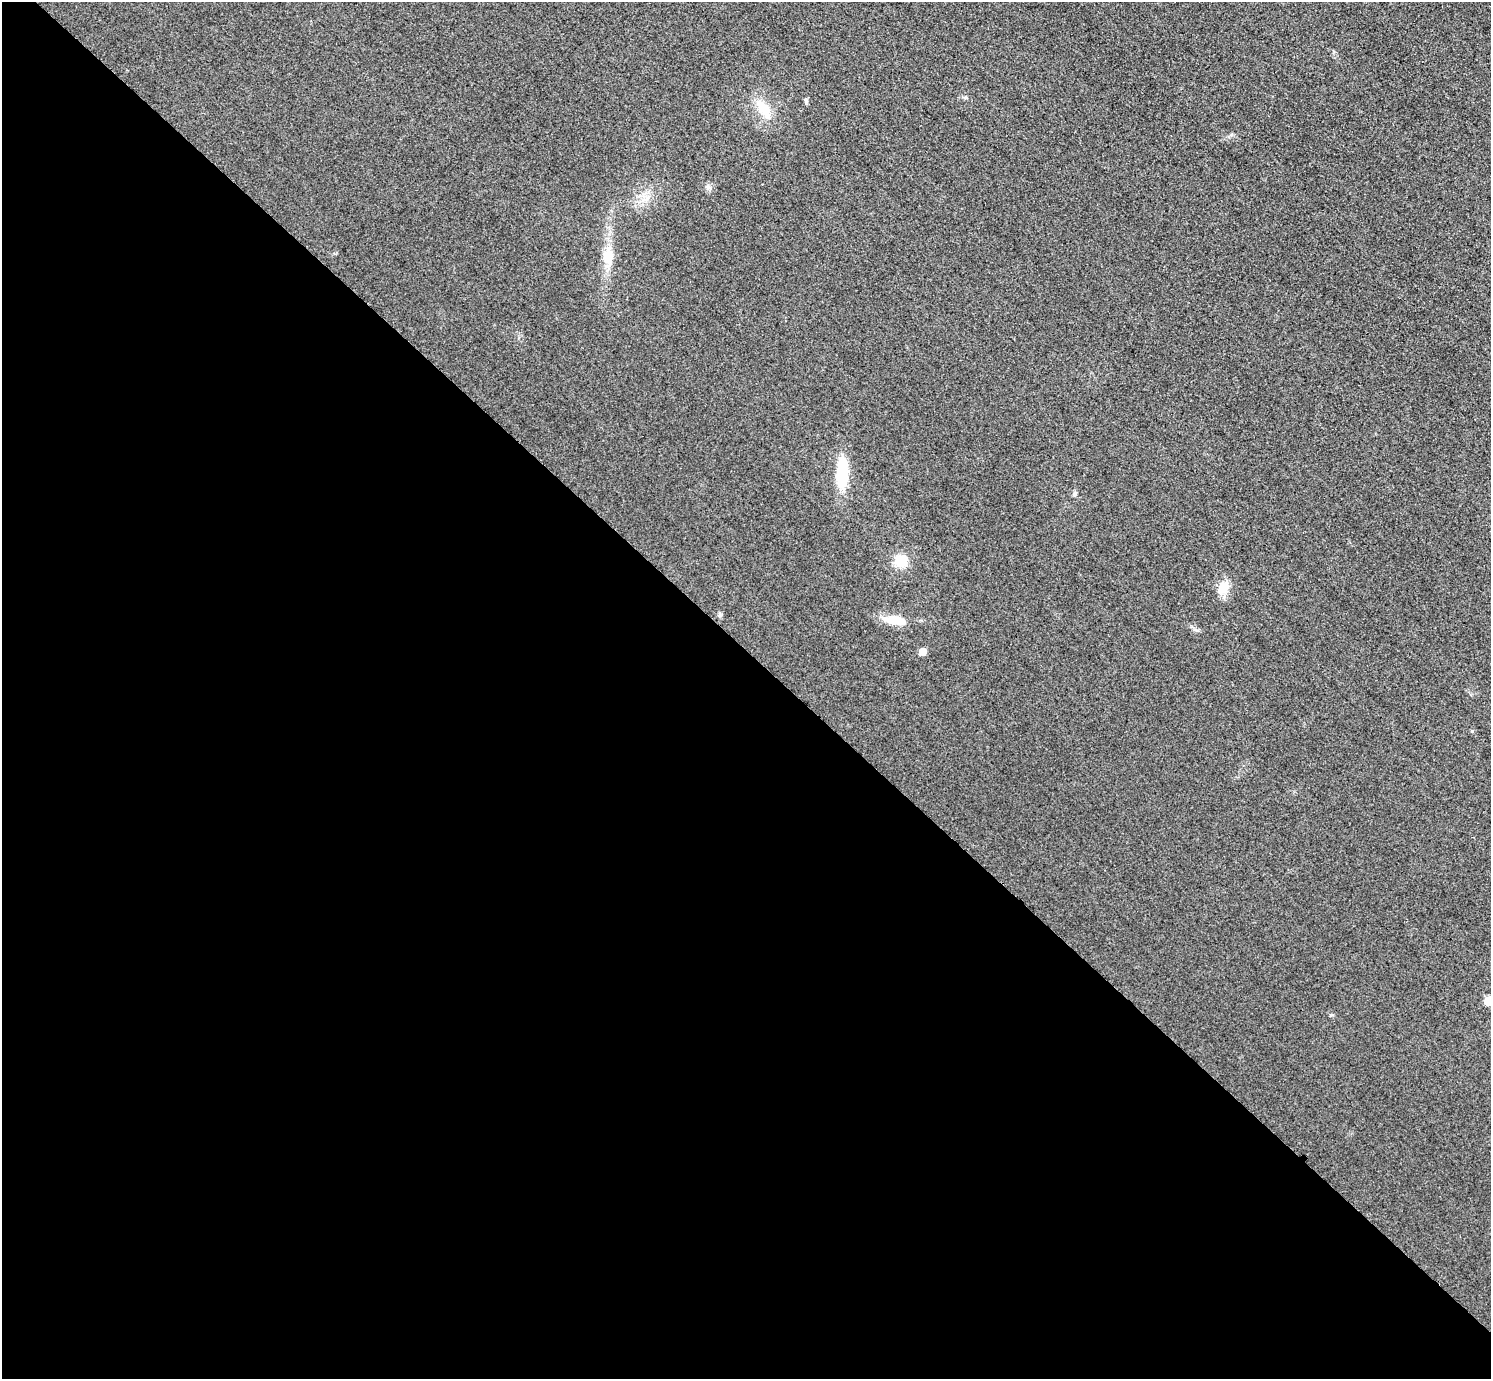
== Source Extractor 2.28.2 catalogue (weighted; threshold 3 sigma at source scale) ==
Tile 14 of 4 x 4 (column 2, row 4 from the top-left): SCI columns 1521-3009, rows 184-1560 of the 6017 x 6017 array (HDU 1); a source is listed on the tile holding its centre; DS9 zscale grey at full resolution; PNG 1493 x 1381 px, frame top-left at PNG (2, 2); no overlay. Shown black and unused: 53% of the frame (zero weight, under 3 of 4 exposures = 3% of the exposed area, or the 3 px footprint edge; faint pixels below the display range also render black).
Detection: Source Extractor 2.28.2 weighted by HDU 2 'WHT'; one run over the whole footprint, this tile lists its part. Background 0.0847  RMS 0.019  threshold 0.0851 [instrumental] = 3 sigma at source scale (4.5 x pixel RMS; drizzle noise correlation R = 1.50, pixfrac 1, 0.05/0.05 arcsec/px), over >= 5 px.
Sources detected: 11; all 11 listed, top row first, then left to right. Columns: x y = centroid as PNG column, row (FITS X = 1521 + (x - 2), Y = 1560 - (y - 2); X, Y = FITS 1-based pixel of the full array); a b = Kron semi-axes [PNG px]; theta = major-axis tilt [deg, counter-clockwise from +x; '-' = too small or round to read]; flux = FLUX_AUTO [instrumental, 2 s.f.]
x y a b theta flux
806 101 8 4 -77 3.6
763 108 31 13 -53 41
646 199 13 6 36 12
609 256 26 12 -86 39
842 473 35 12 87 88
1075 493 8 4 89 3.4
901 561 13 12 - 38
1223 588 17 15 56 27
895 620 25 10 -10 41
922 651 5 5 - 25
1488 1001 5 5 - 57
Isophote crosses this tile's border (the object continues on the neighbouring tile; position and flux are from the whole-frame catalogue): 1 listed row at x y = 1488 1001
Unlisted compact peaks at least as high as the median listed source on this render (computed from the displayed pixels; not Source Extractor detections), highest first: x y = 1331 1015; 1472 731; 708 187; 965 97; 1197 630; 1231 135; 720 615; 1334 52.